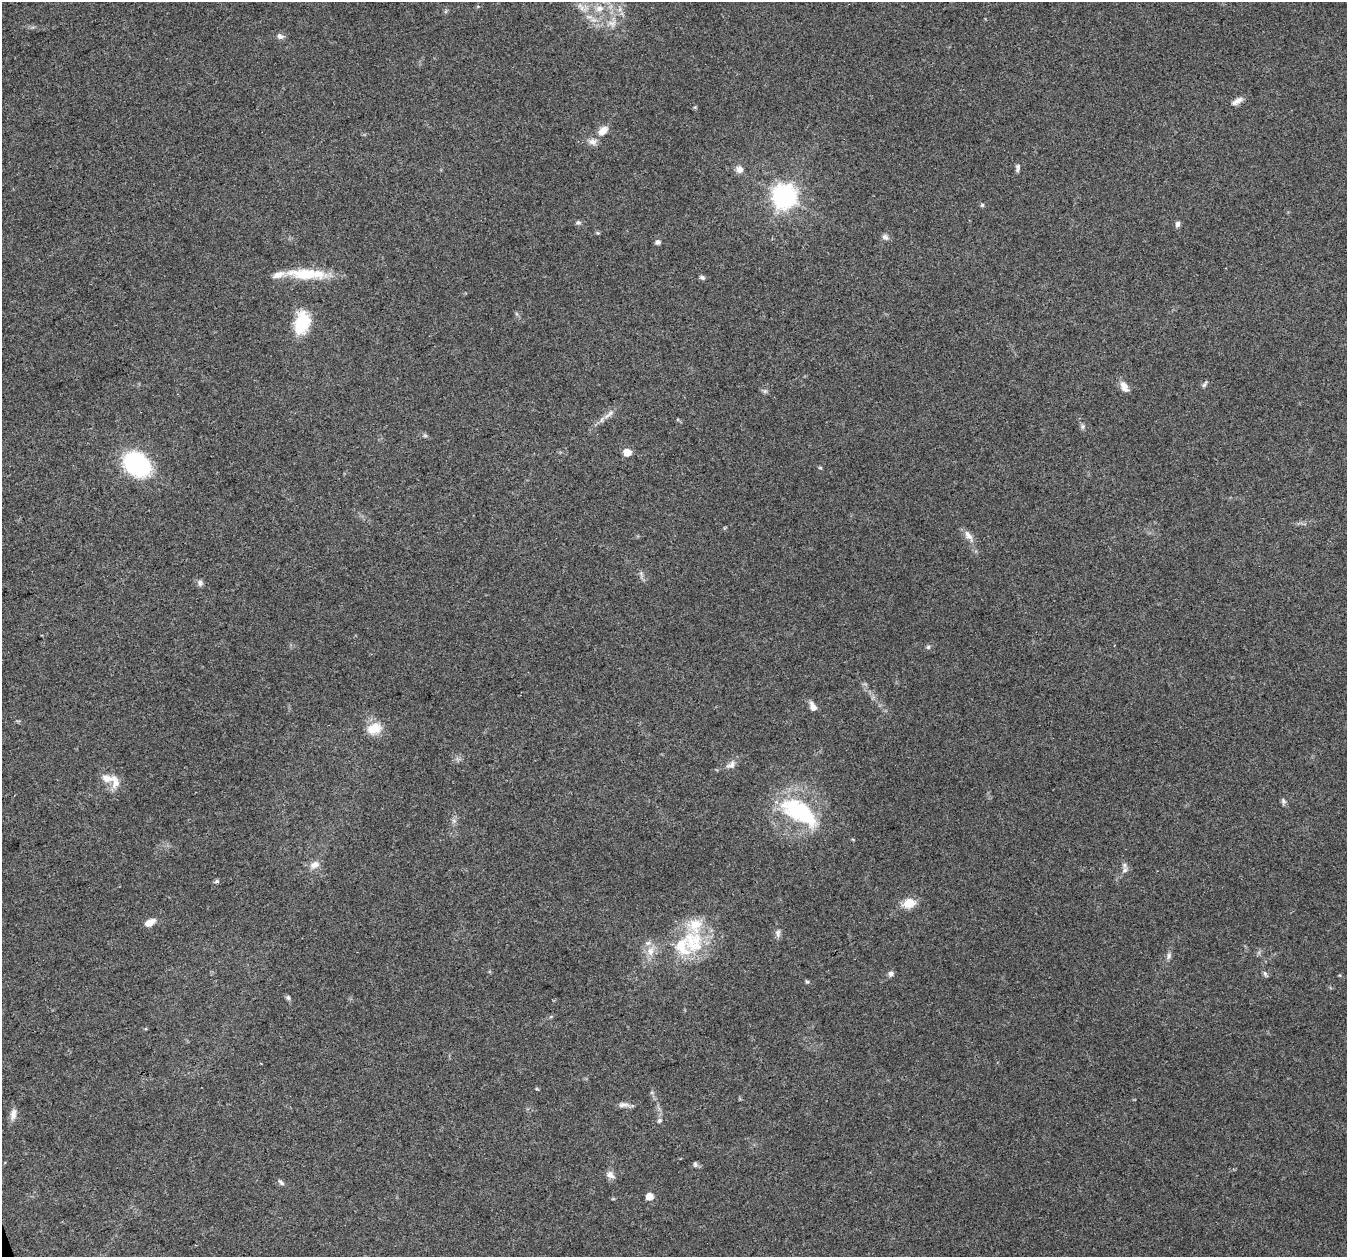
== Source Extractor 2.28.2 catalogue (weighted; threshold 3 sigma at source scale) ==
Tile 7 of 4 x 4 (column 3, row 2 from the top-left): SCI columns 2692-4036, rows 2631-3885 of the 5380 x 5206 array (HDU 1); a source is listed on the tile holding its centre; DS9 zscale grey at full resolution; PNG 1349 x 1259 px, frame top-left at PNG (2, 2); no overlay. Shown black and unused: <1% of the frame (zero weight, under 3 of 4 exposures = <1% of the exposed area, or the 3 px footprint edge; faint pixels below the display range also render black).
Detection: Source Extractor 2.28.2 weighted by HDU 2 'WHT'; one run over the whole footprint, this tile lists its part. Background 0.0848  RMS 0.005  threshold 0.0225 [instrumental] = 3 sigma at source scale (4.5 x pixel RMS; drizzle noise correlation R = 1.50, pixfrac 1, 0.0396/0.0396 arcsec/px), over >= 5 px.
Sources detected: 67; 6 inside a brighter listed object's ellipse — not listed separately; the other 61 listed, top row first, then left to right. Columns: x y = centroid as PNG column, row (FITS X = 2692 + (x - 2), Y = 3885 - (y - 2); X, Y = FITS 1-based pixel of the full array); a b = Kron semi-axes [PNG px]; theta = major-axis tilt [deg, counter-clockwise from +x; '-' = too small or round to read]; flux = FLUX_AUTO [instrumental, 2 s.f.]
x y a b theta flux
582 8 14 6 -27 3.2
599 8 12 8 13 4.2
620 9 7 4 72 1.4
612 23 11 9 -10 3.4
280 36 10 7 -19 1.8
1237 101 16 6 32 2.9
695 107 5 5 - 0.6
603 131 13 8 37 5
593 142 11 9 -7 2.9
1018 168 10 5 84 1.3
739 169 9 8 - 3
784 196 8 8 - 420
982 205 5 5 - 0.71
578 222 7 6 - 1.2
1177 224 8 6 83 1.6
598 233 5 4 - 0.68
885 237 9 7 -34 1.7
658 242 5 5 - 1.9
304 274 44 13 -4 19
702 277 7 5 -42 1.1
302 323 27 17 78 19
1204 384 10 4 59 1.1
1124 387 15 8 -62 3.9
765 391 7 4 18 0.88
609 414 19 5 43 2.9
1083 426 8 5 84 1.1
425 436 6 4 -1 0.78
627 452 5 5 - 9.5
137 464 18 14 -36 83
820 468 6 3 -19 0.52
968 535 17 7 -52 3.4
200 583 8 7 - 1.5
928 647 5 5 - 0.89
813 706 11 7 -62 3.1
374 728 19 13 16 9
731 765 14 8 30 2.7
115 782 21 10 -82 5.3
1283 801 9 6 -80 1.2
799 812 47 21 -33 47
454 821 7 4 -19 0.94
314 865 12 9 21 3.8
1125 870 8 6 29 1.5
217 881 7 5 7 0.88
909 903 13 10 14 8.1
149 922 12 7 29 4.2
778 933 11 7 -86 1.9
693 942 36 29 -54 30
650 951 15 10 78 5.6
1169 956 9 7 76 1.6
1265 973 7 5 -69 1.1
891 974 7 7 - 1.7
807 981 6 4 -65 0.73
288 997 7 6 - 1
537 1089 6 3 -18 0.47
623 1105 15 7 7 2.5
13 1114 16 8 82 3.2
659 1120 6 6 - 1.2
695 1164 8 5 -71 0.99
610 1175 11 8 -34 2.8
281 1182 10 5 -45 1.2
649 1196 5 5 - 6.3
Isophote crosses this tile's border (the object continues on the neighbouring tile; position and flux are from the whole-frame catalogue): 1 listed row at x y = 599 8